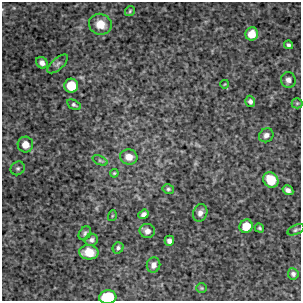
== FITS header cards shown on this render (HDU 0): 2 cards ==
NAXIS1  =                  299 / FITS: X Dimension
NAXIS2  =                  299 / FITS: Y Dimension

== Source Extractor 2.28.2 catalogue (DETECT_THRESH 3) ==
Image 299 x 299 px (HDU 0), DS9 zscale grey, 1 PNG px = 1 image px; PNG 303 x 303 px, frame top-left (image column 1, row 299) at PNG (2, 2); each listed source drawn as its Kron ellipse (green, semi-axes under 4 px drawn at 4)
Background 4710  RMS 200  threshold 594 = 3 sigma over >= 5 px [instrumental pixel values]
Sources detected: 37; all 37 listed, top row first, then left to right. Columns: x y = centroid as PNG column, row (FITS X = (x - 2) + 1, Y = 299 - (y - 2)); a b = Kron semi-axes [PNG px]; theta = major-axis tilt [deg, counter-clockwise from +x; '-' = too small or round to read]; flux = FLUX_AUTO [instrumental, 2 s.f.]
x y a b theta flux
130 11 5 5 - 19000
100 24 11 10 - 200000
252 34 7 6 - 190000
288 45 4 4 - 28000
42 63 6 5 - 60000
58 64 12 5 41 43000
288 80 8 7 - 58000
225 84 4 2 - 9100
71 86 7 7 - 310000
250 101 5 5 - 39000
297 103 5 5 - 19000
74 105 7 4 -29 27000
266 135 7 6 - 57000
25 145 8 7 - 140000
129 157 8 7 - 130000
100 160 8 4 -22 22000
18 168 7 6 - 34000
114 173 4 4 - 15000
271 180 8 7 - 310000
168 189 6 4 -14 22000
288 190 6 4 -32 51000
200 213 9 7 71 64000
143 214 5 4 - 48000
112 216 5 3 - 11000
246 226 7 6 - 230000
259 228 5 4 - 20000
296 230 9 4 24 26000
147 231 7 7 - 74000
85 233 7 5 56 32000
91 240 6 6 - 35000
169 241 5 4 - 58000
118 248 6 5 - 27000
89 252 10 7 -3 220000
153 265 8 6 72 77000
293 274 6 5 - 35000
202 288 5 5 - 20000
108 297 9 6 7 550000
At the frame edge (FLAGS 8, measured only in part): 1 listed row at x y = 108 297